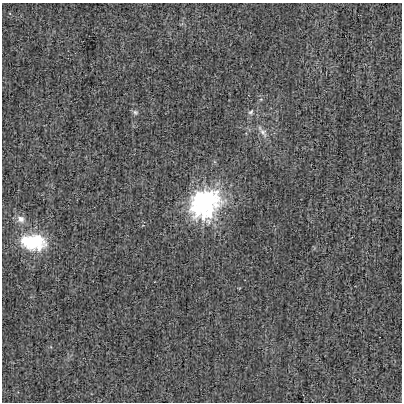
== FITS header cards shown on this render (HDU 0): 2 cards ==
NAXIS1  =                  400
NAXIS2  =                  400

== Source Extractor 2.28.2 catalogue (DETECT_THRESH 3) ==
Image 400 x 400 px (HDU 0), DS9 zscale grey, 1 PNG px = 1 image px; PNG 404 x 404 px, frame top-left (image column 1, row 400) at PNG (2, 3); no overlay
Background 7.62e-04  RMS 0.032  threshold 0.0963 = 3 sigma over >= 5 px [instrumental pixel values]
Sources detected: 7; all 7 listed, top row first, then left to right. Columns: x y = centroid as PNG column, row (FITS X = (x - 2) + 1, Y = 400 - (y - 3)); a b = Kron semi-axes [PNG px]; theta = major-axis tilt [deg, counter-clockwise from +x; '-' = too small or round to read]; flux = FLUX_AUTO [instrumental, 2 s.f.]
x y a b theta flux
135 112 8 6 -42 5.1
251 112 8 6 45 5.6
263 132 16 7 -58 13
204 204 14 12 44 910
21 219 12 9 -43 15
33 241 30 18 1 120
39 247 11 6 88 13